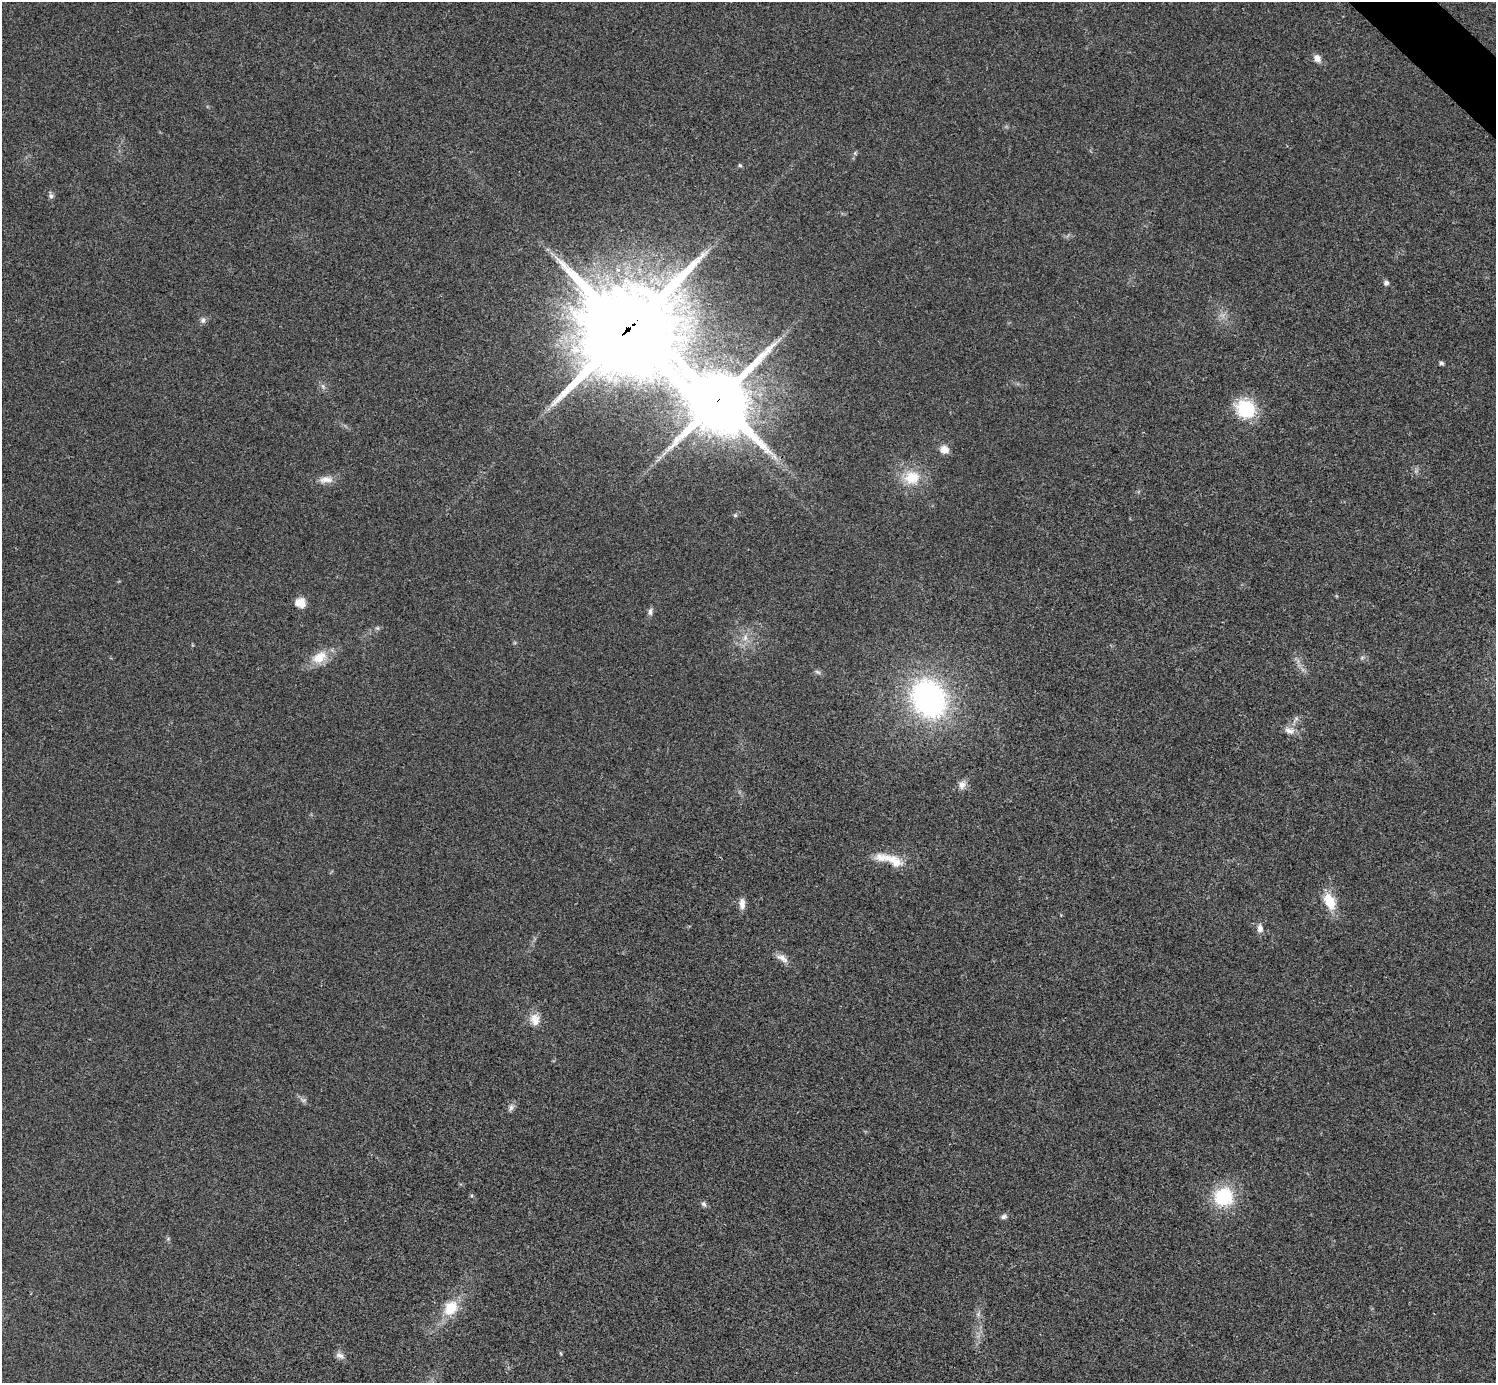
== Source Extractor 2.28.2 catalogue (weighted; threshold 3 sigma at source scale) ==
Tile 10 of 4 x 4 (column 2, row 3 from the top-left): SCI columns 1500-2993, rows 1682-3062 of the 5983 x 5983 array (HDU 1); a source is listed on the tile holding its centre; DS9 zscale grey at full resolution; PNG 1498 x 1385 px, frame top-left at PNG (2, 2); no overlay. Shown black and unused: <1% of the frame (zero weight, under 3 of 4 exposures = <1% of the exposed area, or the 3 px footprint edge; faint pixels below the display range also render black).
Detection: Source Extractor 2.28.2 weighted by HDU 2 'WHT'; one run over the whole footprint, this tile lists its part. Background 0.0218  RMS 0.0056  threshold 0.0251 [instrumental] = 3 sigma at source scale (4.5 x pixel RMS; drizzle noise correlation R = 1.50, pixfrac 1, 0.05/0.05 arcsec/px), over >= 5 px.
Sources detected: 39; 1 too faint to see at this stretch — not listed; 1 inside a brighter listed object's ellipse — not listed separately; the other 37 listed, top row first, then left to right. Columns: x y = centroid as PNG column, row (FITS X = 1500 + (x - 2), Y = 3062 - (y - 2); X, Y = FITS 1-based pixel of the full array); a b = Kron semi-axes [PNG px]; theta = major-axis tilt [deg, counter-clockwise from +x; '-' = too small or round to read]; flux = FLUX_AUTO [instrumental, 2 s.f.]
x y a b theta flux
1317 58 9 7 -52 3.6
740 165 5 4 - 0.8
51 196 8 6 -49 1.5
1386 283 5 5 - 1.8
203 320 8 7 - 1.8
628 330 33 31 -24 8300
1441 363 4 4 - 1.4
323 386 7 5 -60 1.4
718 400 23 20 -38 4000
1246 409 23 20 -29 26
944 450 10 9 - 4.7
774 457 12 7 -41 3.6
912 477 24 20 6 15
326 480 21 9 5 5.1
735 515 5 4 - 0.87
300 603 12 11 - 6.2
650 612 11 5 86 1.8
377 628 6 5 - 0.96
745 638 9 7 75 3
319 657 23 15 31 11
817 672 10 4 -27 1.2
928 699 26 21 -60 170
1289 730 15 9 -14 4.2
962 785 12 9 65 3.5
894 861 30 14 -32 11
1330 902 22 13 -65 13
742 904 14 7 -89 3.8
1260 928 11 7 -90 3
782 958 18 8 -33 4
535 1020 18 12 -80 6.4
511 1108 11 6 68 1.9
472 1196 5 3 - 0.63
1223 1197 20 19 - 32
704 1204 8 6 -59 1.5
1004 1217 8 6 16 1.6
451 1308 20 15 51 14
340 1355 12 7 -26 2.6
Overlapping masked pixels (flux is a lower limit): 2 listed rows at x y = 628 330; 718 400